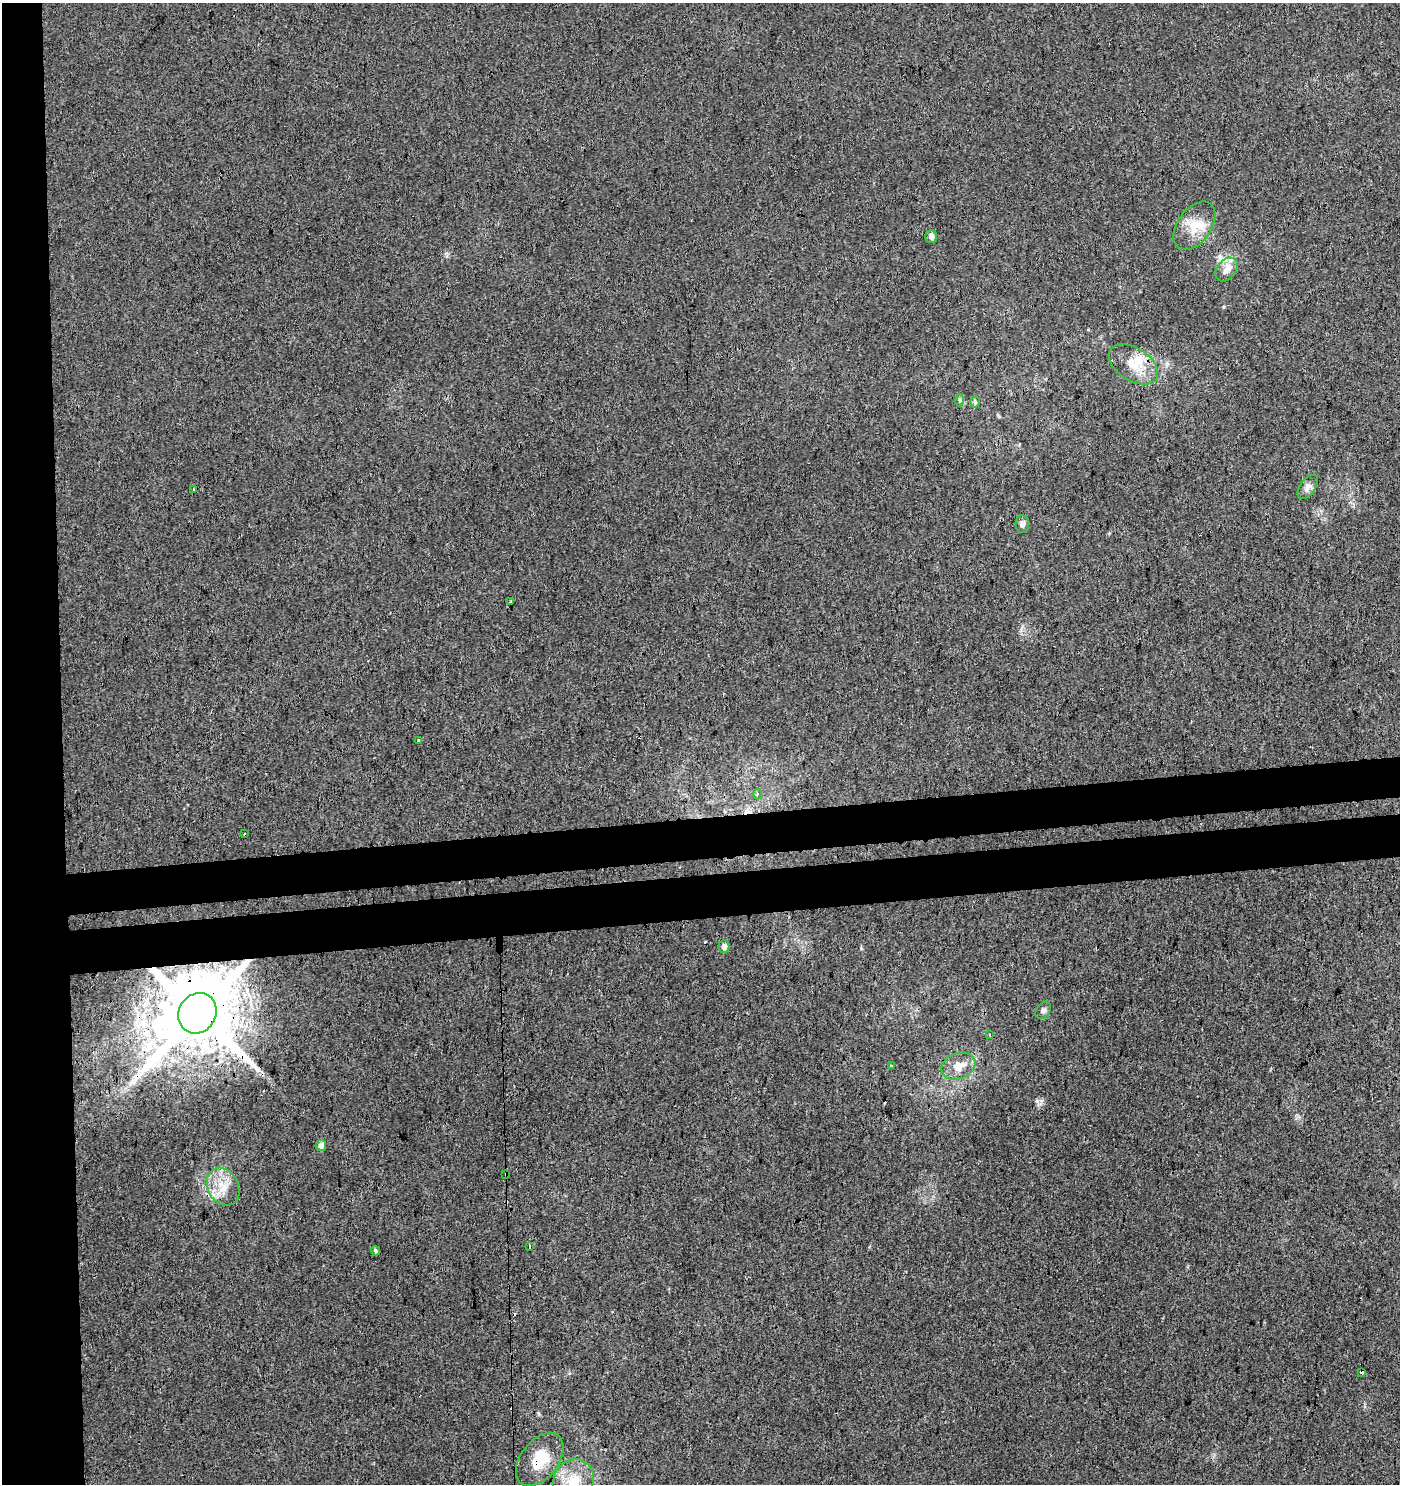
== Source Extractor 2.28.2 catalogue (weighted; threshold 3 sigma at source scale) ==
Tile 4 of 3 x 3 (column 1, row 2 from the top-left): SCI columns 3-1400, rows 1534-3015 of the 4244 x 4552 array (HDU 1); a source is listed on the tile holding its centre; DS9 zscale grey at full resolution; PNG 1402 x 1486 px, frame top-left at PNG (2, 3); each listed source drawn as its Kron ellipse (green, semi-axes under 4 px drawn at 4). Shown black and unused: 10% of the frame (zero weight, under 3 of 4 exposures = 5% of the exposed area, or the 3 px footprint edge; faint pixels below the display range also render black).
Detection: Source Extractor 2.28.2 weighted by HDU 2 'WHT'; one run over the whole footprint, this tile lists its part. Background -0.00215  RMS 0.0037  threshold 0.0169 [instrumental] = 3 sigma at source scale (4.5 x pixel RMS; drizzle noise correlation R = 1.50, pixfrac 1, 0.0396/0.0396 arcsec/px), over >= 5 px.
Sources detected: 34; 5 cosmic-ray / hot-pixel residue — neither listed nor drawn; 2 inside a brighter listed object's ellipse — not listed separately; the other 27 listed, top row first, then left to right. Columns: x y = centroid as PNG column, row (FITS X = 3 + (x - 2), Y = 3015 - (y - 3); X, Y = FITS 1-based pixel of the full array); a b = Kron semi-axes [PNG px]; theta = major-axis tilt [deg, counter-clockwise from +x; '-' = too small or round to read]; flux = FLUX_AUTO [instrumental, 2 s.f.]
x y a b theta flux
1194 226 27 16 55 8.7
931 236 6 6 - 1.9
1226 270 13 9 50 3
1133 364 27 16 -32 8.6
960 400 6 4 -89 0.63
975 402 5 5 - 0.59
1308 487 14 7 55 1.8
194 489 3 2 - 0.5
1022 524 8 7 - 1.5
511 601 2 2 - 0.36
419 740 3 3 - 2
757 794 5 3 - 0.5
245 834 3 2 - 0.74
724 947 6 5 - 1.7
1043 1010 9 6 54 1.2
197 1013 21 18 58 5300
990 1035 3 2 - 0.4
892 1066 4 3 - 2
958 1066 17 13 22 5.4
321 1145 6 5 - 1.8
506 1174 3 2 - 0.33
223 1187 20 15 -62 8
529 1247 4 3 - 5.6
375 1251 5 3 - 0.78
1362 1372 4 3 - 2.4
540 1459 30 18 53 12
574 1481 22 20 59 9.8
Overlapping masked pixels (flux is a lower limit): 4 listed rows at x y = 197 1013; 506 1174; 1362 1372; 540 1459
Isophote crosses this tile's border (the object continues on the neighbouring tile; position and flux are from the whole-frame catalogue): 1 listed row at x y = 574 1481
Unlisted compact peaks at least as high as the median listed source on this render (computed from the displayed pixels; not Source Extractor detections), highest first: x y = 1040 1104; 1223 307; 1167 364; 861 948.